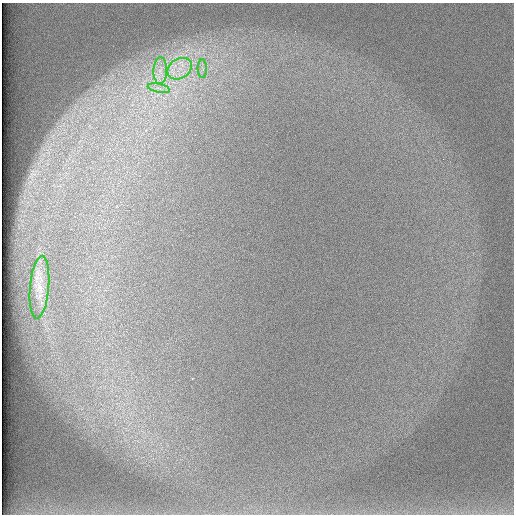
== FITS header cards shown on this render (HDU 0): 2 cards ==
NAXIS1  =                  512 /
NAXIS2  =                  512 /

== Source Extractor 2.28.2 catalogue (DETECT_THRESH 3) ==
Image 512 x 512 px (HDU 0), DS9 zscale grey, 1 PNG px = 1 image px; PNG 516 x 516 px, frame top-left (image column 1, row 512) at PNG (2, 3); each listed source drawn as its Kron ellipse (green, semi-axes under 4 px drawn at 4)
Background 97.2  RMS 2.9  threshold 8.75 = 3 sigma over >= 5 px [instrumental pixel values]
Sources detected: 5; all 5 listed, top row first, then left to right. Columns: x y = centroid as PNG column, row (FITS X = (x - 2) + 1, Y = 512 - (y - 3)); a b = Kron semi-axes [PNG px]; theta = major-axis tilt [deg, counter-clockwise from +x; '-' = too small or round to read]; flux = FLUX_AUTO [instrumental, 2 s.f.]
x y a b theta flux
202 68 9 5 -90 800
180 69 13 10 32 2900
160 71 13 7 88 1800
159 88 11 3 -11 650
39 287 31 9 85 3100